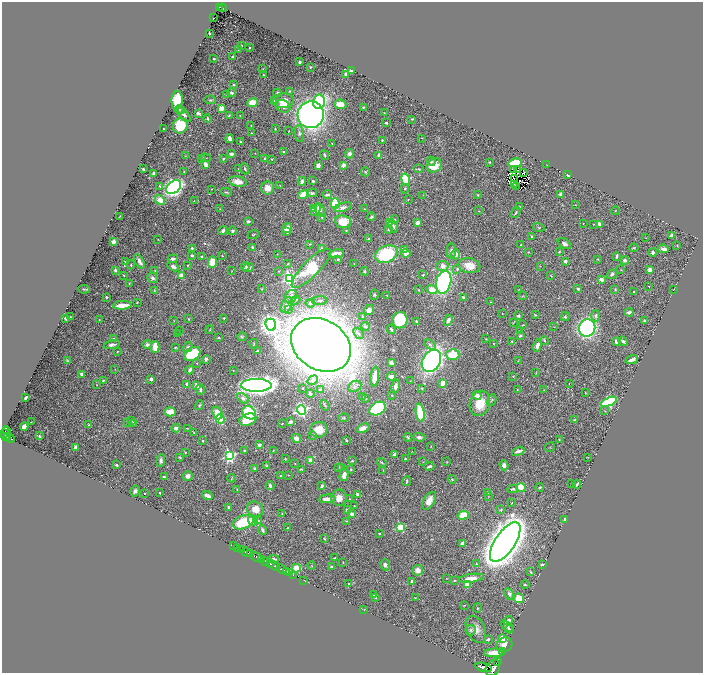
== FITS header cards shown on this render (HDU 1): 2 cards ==
NAXIS1  =                 1401
NAXIS2  =                 1342

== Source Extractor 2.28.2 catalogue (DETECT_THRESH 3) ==
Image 1401 x 1342 px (HDU 1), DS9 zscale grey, zoomed out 1/2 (1 PNG px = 2 x 2 image px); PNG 705 x 675 px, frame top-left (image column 1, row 1342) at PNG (2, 2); each listed source drawn as its Kron ellipse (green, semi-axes under 4 px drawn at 4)
Background 0.548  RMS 0.014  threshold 0.0425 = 3 sigma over >= 5 px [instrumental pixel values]
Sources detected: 550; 39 cannot appear on this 1/2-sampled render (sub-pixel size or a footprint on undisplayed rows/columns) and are neither listed nor drawn; of the other 511, the 500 brightest by FLUX_AUTO listed and drawn (11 fainter detections omitted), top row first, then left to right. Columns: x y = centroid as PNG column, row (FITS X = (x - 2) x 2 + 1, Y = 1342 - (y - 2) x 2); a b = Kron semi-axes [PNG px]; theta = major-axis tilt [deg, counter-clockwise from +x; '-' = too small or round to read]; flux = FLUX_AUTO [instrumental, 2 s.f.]
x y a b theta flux
219 7 4 3 - 68
222 8 4 1 - 51
214 18 2 1 - 0.99
210 33 2 2 - 2.5
241 46 3 2 - 4.2
250 48 2 2 - 1.8
238 50 2 2 - 1.2
233 57 3 2 - 5
214 59 2 2 - 2.7
300 62 2 2 - 4.2
310 67 2 2 - 1.7
263 69 2 2 - 1.1
351 70 3 2 - 4.7
346 74 3 3 - 12
263 75 3 2 - 1.7
234 85 3 3 - 3.9
290 91 4 3 - 2.9
231 93 4 3 - 7.7
277 93 4 3 - 4.1
226 94 3 2 - 1.6
177 100 9 5 86 99
210 100 5 3 - 3.5
274 101 4 3 - 8
283 101 10 7 4 44
319 102 7 6 - 140
252 103 5 4 - 67
340 104 6 4 -6 34
283 106 8 6 -27 14
363 107 4 3 - 2.9
221 108 4 3 - 28
179 109 4 3 - 3.5
181 111 3 3 - 1.9
198 113 4 2 - 7.7
384 113 2 2 - 1.1
184 114 10 3 -48 7.3
229 115 4 3 - 2.6
240 115 2 2 - 0.98
311 115 13 13 - 2200
208 118 4 2 - 3.2
412 119 2 2 - 2.2
386 123 2 2 - 4.4
251 125 2 2 - 0.92
180 126 8 7 - 89
163 129 2 1 - 1.5
275 129 3 2 - 1.7
289 131 2 1 - 1.4
251 133 3 2 - 1.3
299 133 8 4 -84 7.6
422 138 2 2 - 0.9
230 139 4 3 - 14
382 140 2 2 - 2.3
241 142 3 2 - 3.3
332 143 3 2 - 1.5
284 152 3 2 - 3.8
255 153 2 1 - 0.92
231 154 4 3 - 12
350 154 5 4 - 7.8
324 155 5 2 - 4.3
185 156 3 2 - 1.1
379 156 3 3 - 12
206 158 5 2 - 1.9
264 158 4 3 - 2.7
201 159 4 2 - 2
223 159 3 2 - 2.5
272 159 2 2 - 1.5
431 161 4 4 - 4.8
490 162 3 3 - 1.7
515 163 7 4 8 66
206 164 4 3 - 17
343 165 4 3 - 16
434 165 8 6 51 55
547 165 2 1 - 0.73
318 166 4 3 - 14
238 168 2 2 - 0.89
143 169 2 2 - 3.6
245 169 6 3 -69 4
419 169 5 2 - 2.7
514 169 2 1 - 1.3
518 170 2 1 - 1.7
184 172 2 2 - 1.6
365 172 4 3 - 3.4
154 173 3 3 - 5.8
523 173 3 2 - 0.72
568 175 3 2 - 6.2
405 179 6 4 -80 180
514 179 2 1 - 2.2
238 181 9 5 -10 21
302 181 4 3 - 12
313 181 2 2 - 3.2
514 185 2 1 - 1.8
160 186 4 2 - 2.2
280 186 4 1 - 1.3
516 186 3 1 - 0.94
174 187 8 5 38 970
268 188 6 6 - 24
211 189 2 1 - 0.88
405 189 4 3 - 4.1
226 192 6 2 -15 3.2
312 193 5 4 - 4.1
304 194 5 3 - 60
561 194 4 4 - 6
327 195 4 2 - 9
423 195 3 2 - 1.4
478 195 3 2 - 1.8
408 199 3 2 - 1.9
160 200 5 4 - 33
194 201 2 2 - 0.84
335 203 5 4 - 130
575 205 2 1 - 1
520 206 3 2 - 1.1
343 207 9 4 17 11
220 209 2 1 - 0.89
314 209 3 2 - 9.9
364 209 2 1 - 0.79
316 210 6 3 62 31
320 210 7 4 -54 18
478 211 2 2 - 0.87
615 211 4 2 - 1.4
516 213 6 2 58 3.5
120 216 2 1 - 1.3
322 217 3 2 - 1.5
371 217 4 2 - 3.5
395 220 3 2 - 1.6
248 221 3 3 - 6.4
343 222 8 6 -6 57
390 222 3 2 - 2
417 223 4 3 - 11
583 223 2 1 - 1.1
594 224 2 2 - 1
599 224 4 2 - 15
393 226 7 3 -68 5
539 227 6 2 -16 2.3
287 228 5 4 - 29
389 229 3 2 - 4
346 230 2 2 - 1.3
223 231 4 3 - 12
232 231 4 4 - 5.4
287 231 3 3 - 9
253 235 5 2 - 2.3
671 235 4 2 - 5.3
531 236 4 2 - 2.8
646 238 3 2 - 0.76
158 239 3 2 - 0.87
368 239 3 3 - 2.5
113 242 4 3 - 14
310 244 4 3 - 2.5
564 244 7 4 -33 9.5
521 245 2 2 - 2.8
677 245 3 1 - 1.6
192 248 3 3 - 4.5
253 248 4 3 - 8.1
322 248 3 3 - 4.5
634 248 4 2 - 2.7
405 249 3 3 - 8.4
663 249 5 3 - 9.8
451 251 7 4 87 10
528 252 3 2 - 1.7
559 252 3 2 - 2.1
653 252 4 2 - 8.8
406 253 4 4 - 16
277 254 2 2 - 1
336 254 8 4 7 22
386 254 11 8 22 220
455 254 5 4 - 15
192 255 4 3 - 4.9
222 256 2 2 - 1.4
617 256 4 2 - 6.2
201 257 2 2 - 4.4
173 259 5 3 - 8.8
338 259 3 2 - 3.6
598 259 2 2 - 1.2
625 260 4 3 - 7.9
139 261 8 3 -61 12
565 261 4 4 - 6.5
125 262 3 2 - 2.6
212 262 6 4 88 54
288 264 3 2 - 2.7
354 264 3 2 - 1.1
131 265 4 2 - 2.1
188 265 3 2 - 1.6
173 266 6 4 -29 11
245 266 4 3 - 6
443 266 6 5 - 18
469 266 11 7 -11 34
540 266 2 1 - 0.78
248 268 6 3 21 8.9
311 268 26 8 45 170
457 269 4 3 - 3.3
115 270 3 3 - 7.1
155 270 3 2 - 1.6
621 270 3 2 - 1.4
650 270 3 3 - 20
232 271 2 2 - 1.1
279 271 3 3 - 2.3
364 271 4 3 - 2.8
612 274 5 4 - 4.9
124 275 2 2 - 2.2
423 275 4 3 - 2.5
181 276 4 4 - 28
551 276 2 2 - 1.8
152 278 6 5 - 7.1
290 278 4 4 - 570
601 279 3 3 - 13
444 282 11 7 75 350
129 283 3 2 - 1.5
649 286 2 2 - 1.3
84 289 6 2 -7 2.7
262 289 3 2 - 1.8
518 289 2 2 - 0.8
578 289 3 3 - 5.6
615 289 3 3 - 2.3
674 289 2 2 - 1.8
419 290 3 3 - 1.9
432 290 5 3 - 38
154 291 3 3 - 1.9
633 292 2 1 - 1.7
374 295 5 4 - 4
387 295 2 1 - 1.3
523 296 4 2 - 1.6
106 297 2 2 - 2.9
291 297 7 5 59 12
463 297 3 3 - 2.5
295 300 6 3 40 3.7
320 301 8 3 1 5.6
137 302 3 2 - 1.7
490 302 2 2 - 1
310 303 5 3 - 6
122 305 9 3 3 45
287 305 8 5 64 19
289 309 3 3 - 2.1
369 310 5 4 - 14
629 312 4 3 - 6.8
502 314 2 2 - 2.2
535 315 4 2 - 1.9
518 316 3 2 - 4
565 316 4 3 - 3.4
596 316 6 4 90 5.6
70 317 3 1 - 1.5
363 317 3 2 - 2.6
66 318 3 2 - 9.9
224 318 3 2 - 1.9
99 319 4 2 - 1.8
189 319 3 2 - 1.3
174 320 3 2 - 1.1
400 320 8 7 - 130
448 320 5 3 - 12
416 321 2 2 - 4.6
645 321 3 2 - 6.7
513 323 4 2 - 1.3
271 325 6 5 - 2400
523 325 4 2 - 2.2
365 326 4 3 - 6.9
554 327 3 1 - 0.96
587 328 9 8 - 420
391 329 5 2 - 5
179 330 2 2 - 2
210 330 4 2 - 1.6
520 331 2 2 - 1.4
358 333 6 4 -52 7.1
177 334 3 2 - 1.6
520 336 3 2 - 5.6
242 337 5 3 - 2.9
219 338 2 2 - 3.2
114 339 3 2 - 4.8
486 339 3 2 - 1.9
544 340 4 2 - 2.6
512 341 4 3 - 2.7
616 341 4 3 - 7.5
623 341 5 3 - 5.8
493 343 2 2 - 1.7
254 344 5 2 - 1.9
112 345 8 4 14 10
147 345 5 4 - 7.4
321 345 31 25 -32 7700
430 345 6 4 -36 7.1
537 345 6 3 74 16
155 347 6 3 -89 44
188 347 5 4 - 7.1
175 348 3 2 - 2
258 351 3 2 - 5.5
117 352 2 2 - 1.9
192 354 9 6 31 190
453 354 6 5 - 80
206 359 4 3 - 5.5
67 360 4 3 - 2
632 360 6 2 17 10
431 361 12 8 59 770
518 361 3 2 - 1.3
197 363 2 2 - 1.2
391 363 4 3 - 8.3
115 369 2 2 - 0.93
190 370 4 2 - 11
233 370 3 2 - 1.2
536 373 2 2 - 1.1
82 374 3 2 - 10
391 376 4 3 - 14
513 376 3 3 - 2
375 377 10 4 82 33
151 379 3 3 - 12
313 380 5 4 - 6.3
103 381 2 2 - 2.9
410 381 2 1 - 0.97
443 383 4 4 - 22
187 384 4 3 - 6.5
569 384 2 1 - 0.81
97 385 2 2 - 1.3
196 385 4 3 - 14
256 385 15 6 0 1700
355 386 7 5 26 10
396 386 6 4 78 11
303 388 2 1 - 1.4
422 388 3 2 - 2.9
200 390 5 3 - 7.3
320 390 2 2 - 9.4
517 390 2 2 - 1.6
544 390 3 2 - 1.1
585 393 3 2 - 1.7
310 394 4 2 - 4.7
392 395 3 2 - 1.5
477 395 5 4 - 18
363 396 3 2 - 4.7
26 398 3 2 - 6
243 398 6 4 -28 10
365 398 4 3 - 3.2
492 400 6 4 63 3.9
609 402 8 4 22 300
480 403 13 10 74 62
199 405 5 3 - 3.1
325 405 6 2 -56 2.3
377 409 9 6 30 390
301 410 4 4 - 580
605 411 3 3 - 2
170 412 6 4 1 28
217 413 6 5 - 37
249 413 7 6 - 230
420 413 9 4 -81 130
343 418 5 3 - 2.9
220 419 5 3 - 140
248 420 9 5 21 60
575 420 3 2 - 2.3
132 421 4 2 - 2.7
31 422 2 1 - 1
290 422 4 3 - 6.8
128 423 3 2 - 1.4
133 423 4 3 - 1.8
282 424 2 2 - 2.3
89 425 3 3 - 1.5
24 426 4 3 - 12
176 428 4 4 - 9.8
187 428 2 1 - 1.5
363 428 7 4 23 22
319 430 9 7 18 42
7 431 2 1 - 76
194 432 3 2 - 1.5
3 434 4 2 - 370
5 434 7 2 87 190
313 435 3 3 - 5.3
39 436 2 2 - 2.2
7 437 3 2 - 150
408 437 4 3 - 3.5
419 437 6 4 -1 8.4
10 438 4 2 - 140
296 438 5 4 - 16
559 439 3 3 - 2.1
346 440 2 2 - 2.6
203 441 2 2 - 4
259 445 2 2 - 7.1
431 446 3 2 - 0.95
75 447 3 2 - 8.1
550 447 5 2 - 1.8
273 450 2 2 - 1.4
245 451 2 2 - 13
518 451 6 2 18 12
185 452 2 2 - 2.1
412 452 2 1 - 0.79
395 454 4 3 - 7.2
229 456 4 4 - 440
180 457 3 3 - 3.1
588 457 3 2 - 1.2
285 459 3 3 - 1.5
406 459 3 2 - 2.4
161 461 6 4 83 8
311 461 4 4 - 17
352 461 2 2 - 3.5
423 462 2 2 - 0.98
447 462 3 2 - 1.4
382 463 5 2 - 2.8
295 464 2 2 - 1.5
116 465 3 2 - 3.7
267 465 4 2 - 2.4
504 465 5 4 - 13
429 466 5 3 - 7.2
338 467 3 3 - 2.6
255 468 2 2 - 9.2
342 468 4 2 - 1.8
301 469 3 2 - 2.8
351 469 2 2 - 1.7
383 470 2 2 - 0.95
289 475 2 2 - 1.1
344 475 6 3 76 22
188 476 5 4 - 13
281 476 2 2 - 2.6
164 477 3 2 - 4.3
231 478 4 3 - 2
452 479 4 3 - 2.2
407 481 5 2 - 4.3
572 483 2 2 - 1
577 484 4 2 - 4.7
270 486 4 3 - 9
322 486 3 2 - 6.9
540 487 4 2 - 2.3
521 488 4 4 - 100
237 489 2 1 - 1.2
513 489 5 3 - 4.4
135 491 5 4 - 8.8
487 492 3 2 - 2.3
145 493 2 2 - 1.7
159 493 2 2 - 1.8
358 494 3 2 - 8.6
207 496 5 2 - 16
488 497 3 2 - 1.3
339 498 8 7 - 19
327 499 8 3 5 16
350 499 2 1 - 1.1
429 501 10 5 60 28
512 503 2 2 - 1.2
354 506 2 2 - 1.4
229 508 4 3 - 14
255 509 8 7 - 31
347 510 4 3 - 8.9
501 510 3 3 - 1.8
282 514 3 3 - 2.3
352 514 3 3 - 19
463 515 5 4 - 53
565 519 3 2 - 8.9
253 520 5 5 - 45
258 520 4 3 - 2.8
347 521 3 2 - 1.2
243 522 11 6 21 110
400 527 3 3 - 140
288 528 2 2 - 4.2
262 530 5 3 - 6.6
379 533 2 2 - 2.6
324 539 3 3 - 2.6
505 542 23 10 56 7100
462 543 4 3 - 8
233 546 2 1 - 35
237 548 2 1 - 91
241 550 3 1 - 140
246 552 5 2 - 800
250 554 3 2 - 410
256 557 6 2 -21 1200
334 558 3 2 - 1.7
274 559 5 2 - 7.7
262 560 4 2 - 470
266 561 3 2 - 330
343 562 3 2 - 1.6
270 564 3 2 - 440
476 564 4 3 - 2.3
385 565 6 4 -72 7.6
542 565 4 3 - 3.4
274 566 6 2 -32 220
312 566 4 2 - 1.6
331 567 2 2 - 8.7
296 568 4 3 - 50
281 569 5 2 - 840
418 570 5 5 - 17
287 571 3 2 - 610
531 572 4 3 - 3.8
289 573 2 1 - 84
293 575 2 1 - 11
446 578 3 2 - 1.1
471 578 13 4 7 24
304 580 2 1 - 19
454 580 3 3 - 1.8
411 581 3 2 - 5.3
349 584 2 2 - 1.5
467 585 4 4 - 34
525 585 4 2 - 2.7
509 594 6 4 -60 7.5
374 595 4 2 - 3.8
376 598 2 2 - 1.7
415 598 3 2 - 1.3
519 598 5 5 - 40
465 605 3 2 - 1.2
477 608 4 3 - 2.2
364 610 2 2 - 0.76
508 621 5 3 - 17
507 627 7 3 -29 5.9
476 629 14 9 -65 22
509 629 4 3 - 4.1
471 630 5 5 - 5.6
503 638 4 3 - 47
488 639 3 3 - 4.3
504 645 8 7 - 19
502 651 2 1 - 9.9
494 653 10 4 3 26
498 662 2 1 - 56
484 667 8 3 -14 2400
493 668 9 6 57 4000
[11 fainter detections neither listed nor drawn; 39 sub-pixel or undisplayed-footprint detections neither listed nor drawn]